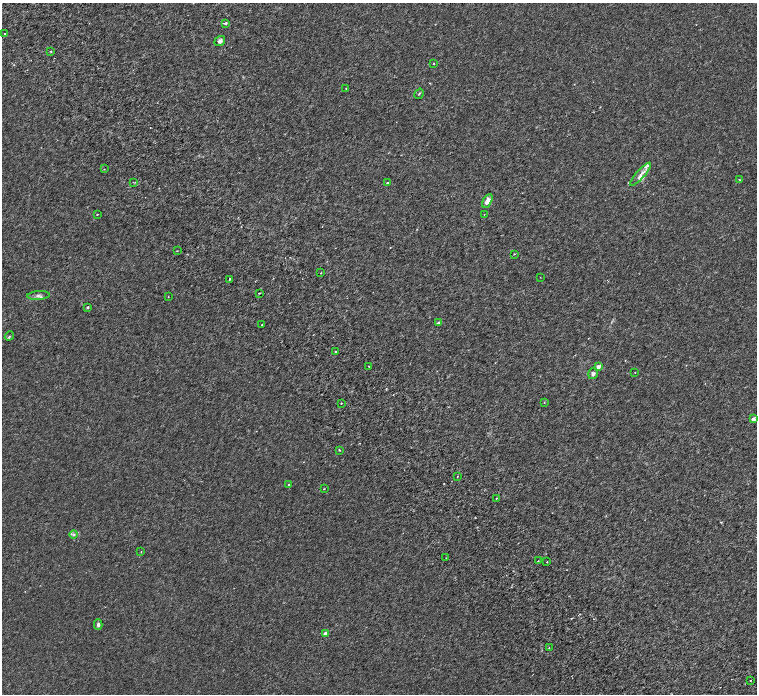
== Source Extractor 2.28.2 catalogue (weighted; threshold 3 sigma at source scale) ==
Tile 11 of 4 x 4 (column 3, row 3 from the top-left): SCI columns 3115-4623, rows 1677-3059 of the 6231 x 6180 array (HDU 1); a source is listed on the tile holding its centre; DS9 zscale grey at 2 x 2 block average (1 PNG px = mean of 2 x 2 image px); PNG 759 x 696 px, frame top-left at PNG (2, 3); each listed source drawn as its Kron ellipse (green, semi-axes under 4 px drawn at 4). Shown black and unused: <1% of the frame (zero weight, under 3 of 6 exposures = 6% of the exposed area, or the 3 px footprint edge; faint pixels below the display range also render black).
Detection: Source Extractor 2.28.2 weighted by HDU 2 'WHT'; one run over the whole footprint, this tile lists its part. Background 1.39e-04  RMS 9.1e-04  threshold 0.00374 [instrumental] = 3 sigma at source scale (4.09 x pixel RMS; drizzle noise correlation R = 1.36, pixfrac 0.8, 0.0396/0.0396 arcsec/px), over >= 5 px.
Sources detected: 52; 1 cosmic-ray / hot-pixel residue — neither listed nor drawn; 2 inside a brighter listed object's ellipse — not listed separately; the other 49 listed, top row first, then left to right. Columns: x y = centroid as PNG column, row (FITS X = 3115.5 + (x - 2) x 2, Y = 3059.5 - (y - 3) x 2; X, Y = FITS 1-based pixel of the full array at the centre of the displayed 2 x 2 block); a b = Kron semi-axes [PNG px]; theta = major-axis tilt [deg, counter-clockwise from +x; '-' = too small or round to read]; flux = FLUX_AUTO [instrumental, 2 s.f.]
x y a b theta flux
225 23 3 2 - 0.43
4 34 2 2 - 0.09
220 41 5 4 - 0.49
51 51 3 2 - 0.14
433 64 2 2 - 0.15
346 88 2 2 - 0.084
419 94 5 2 - 0.17
104 169 2 2 - 0.07
641 174 15 4 48 0.98
740 180 3 2 - 0.11
133 182 2 2 - 0.067
387 183 2 2 - 0.4
487 201 7 4 61 1.2
97 214 2 2 - 0.087
484 214 2 2 - 0.06
177 251 2 2 - 0.09
514 254 3 2 - 0.1
321 273 2 2 - 0.14
540 277 2 2 - 0.06
229 279 2 2 - 0.15
259 293 2 2 - 0.2
39 296 11 4 3 0.62
168 297 2 2 - 0.062
88 307 2 2 - 0.23
439 323 2 2 - 1.2
262 325 2 2 - 0.12
9 336 5 2 - 0.15
335 352 2 2 - 0.11
369 366 2 2 - 0.1
598 367 4 3 - 0.66
635 372 2 2 - 0.09
593 374 6 5 - 0.43
341 403 2 2 - 0.12
544 403 3 2 - 0.088
753 419 2 2 - 1.9
339 450 3 2 - 0.15
457 477 2 2 - 0.083
289 484 2 2 - 0.21
324 489 2 2 - 0.088
496 498 2 2 - 0.1
74 535 4 3 - 0.25
141 552 2 2 - 0.084
446 558 2 2 - 0.085
538 561 2 2 - 0.12
547 562 2 2 - 0.1
98 625 5 3 - 0.38
325 633 2 2 - 1.8
549 648 2 2 - 0.17
750 680 2 2 - 0.12
Diffuse or blended objects may show on this block-average render without a row.